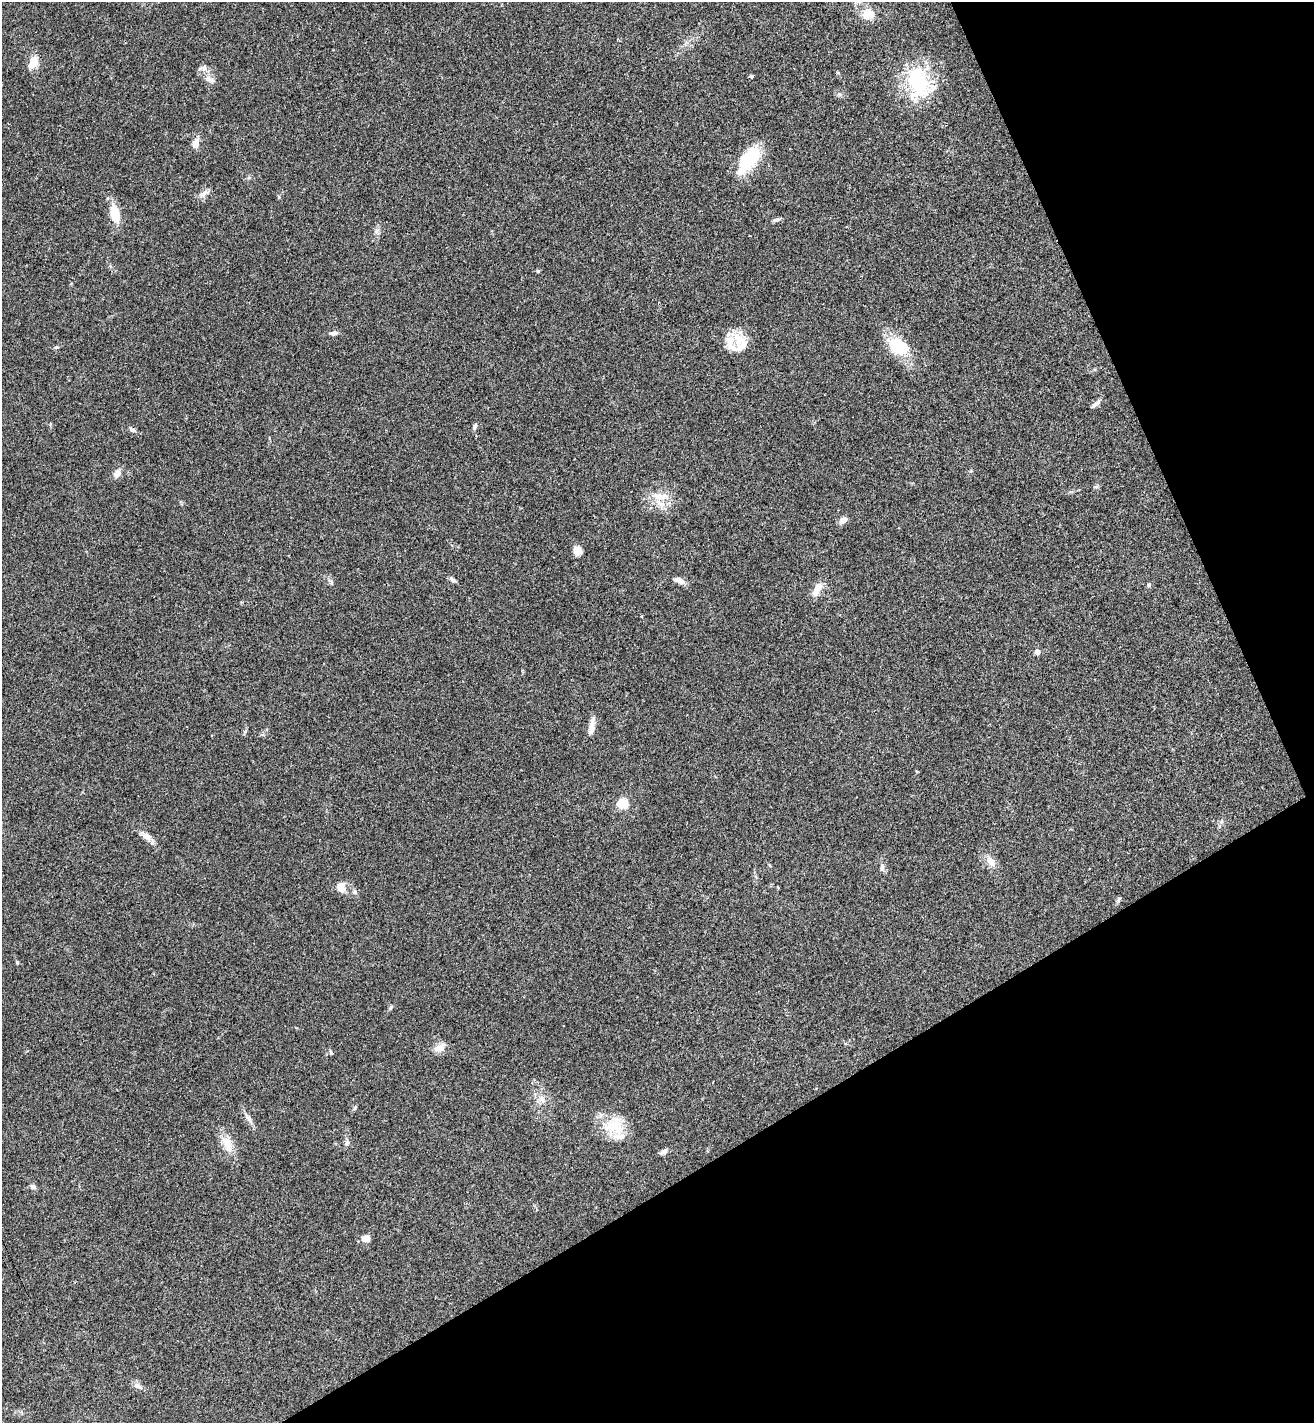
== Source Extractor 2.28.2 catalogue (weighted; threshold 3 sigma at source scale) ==
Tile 12 of 4 x 4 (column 4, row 3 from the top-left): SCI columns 4112-5423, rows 1458-2878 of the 5732 x 5755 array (HDU 1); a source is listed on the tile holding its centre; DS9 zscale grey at full resolution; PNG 1316 x 1425 px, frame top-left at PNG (2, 2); no overlay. Shown black and unused: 25% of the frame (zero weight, under 3 of 4 exposures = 4% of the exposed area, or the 3 px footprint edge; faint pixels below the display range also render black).
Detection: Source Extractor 2.28.2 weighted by HDU 2 'WHT'; one run over the whole footprint, this tile lists its part. Background 0.0388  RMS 0.0047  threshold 0.021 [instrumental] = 3 sigma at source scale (4.5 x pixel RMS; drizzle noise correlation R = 1.50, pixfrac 1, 0.05/0.05 arcsec/px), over >= 5 px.
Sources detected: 58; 1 inside a brighter object's white glare — not listed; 5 inside a brighter listed object's ellipse — not listed separately; the other 52 listed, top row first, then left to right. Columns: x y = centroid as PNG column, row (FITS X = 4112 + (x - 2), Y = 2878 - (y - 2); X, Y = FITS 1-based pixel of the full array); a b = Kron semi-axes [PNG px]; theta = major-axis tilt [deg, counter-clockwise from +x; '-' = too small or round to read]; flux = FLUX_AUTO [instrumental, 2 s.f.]
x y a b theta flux
867 15 14 11 36 7.3
34 61 15 11 -74 5.1
204 68 9 6 75 1.6
751 76 5 4 - 0.58
210 79 15 6 -26 2.4
918 82 39 23 -76 36
196 143 11 7 77 3.7
752 155 26 20 56 14
203 194 14 6 21 2.3
115 214 16 8 -80 11
777 220 9 5 18 1.3
538 271 5 4 - 0.55
334 333 11 5 4 1.4
741 343 29 19 -70 9.8
899 347 22 15 -38 19
1096 403 13 5 35 1.9
475 426 8 5 74 1
132 430 7 5 -6 1.1
117 473 10 7 57 3
660 496 29 10 -4 6.7
843 520 10 7 34 2.7
577 551 10 9 - 3.6
452 579 9 5 -33 1.3
680 581 15 6 -24 2.5
331 583 8 5 -64 1
1149 585 6 5 - 0.78
817 590 21 9 63 4.7
1037 652 5 5 - 3.3
591 729 17 9 81 3.8
245 731 6 5 - 0.72
622 803 11 10 - 7.1
1221 821 8 5 45 0.98
146 836 17 8 -37 3.2
991 861 16 8 -54 4.1
882 867 11 5 -85 1.6
341 887 11 9 -89 4.6
354 892 7 5 77 1.1
1119 899 9 4 89 0.75
17 962 5 4 - 0.49
391 1007 6 4 70 0.63
439 1048 16 9 29 3.7
331 1052 6 4 -67 0.67
542 1100 10 5 -89 1.5
354 1108 7 4 70 0.66
249 1118 16 7 -58 2.5
614 1125 27 26 - 14
347 1143 8 5 53 1.1
227 1144 24 12 -64 6.9
664 1152 10 6 37 1.7
33 1187 8 6 -27 1.3
366 1238 9 8 - 3
138 1386 14 7 -28 2.1
Unlisted compact peaks at least as high as the median listed source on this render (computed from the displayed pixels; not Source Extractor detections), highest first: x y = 839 94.